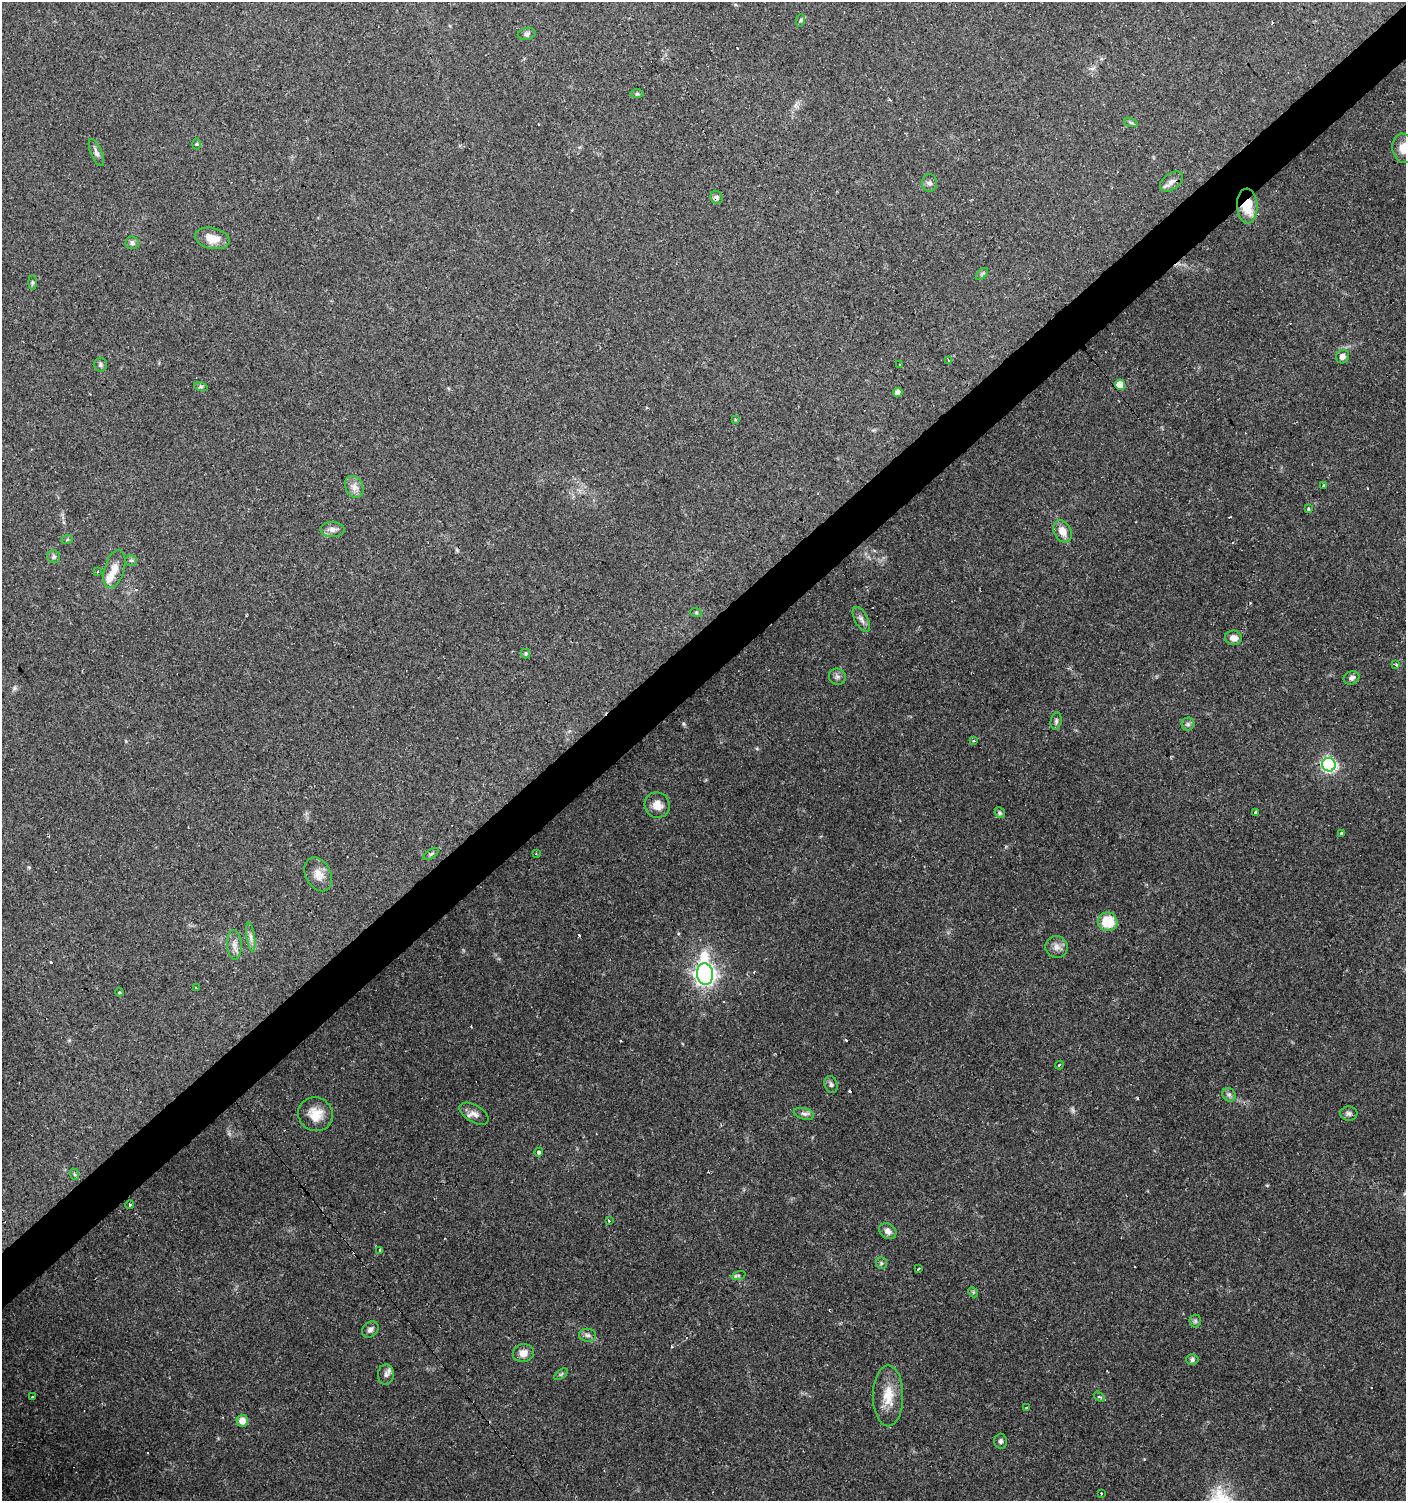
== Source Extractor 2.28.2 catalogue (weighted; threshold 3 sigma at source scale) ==
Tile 10 of 4 x 4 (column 2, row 3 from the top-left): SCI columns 1542-2945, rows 1502-3000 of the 5954 x 5998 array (HDU 1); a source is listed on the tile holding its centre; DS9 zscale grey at full resolution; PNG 1408 x 1503 px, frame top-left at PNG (2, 2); each listed source drawn as its Kron ellipse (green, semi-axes under 4 px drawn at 4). Shown black and unused: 4% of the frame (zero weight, under 3 of 4 exposures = <1% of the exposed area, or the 3 px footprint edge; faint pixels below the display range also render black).
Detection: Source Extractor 2.28.2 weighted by HDU 2 'WHT'; one run over the whole footprint, this tile lists its part. Background 0.0517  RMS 0.0052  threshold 0.0235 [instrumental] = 3 sigma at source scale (4.5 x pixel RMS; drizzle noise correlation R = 1.50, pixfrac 1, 0.0396/0.0396 arcsec/px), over >= 5 px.
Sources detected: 111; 1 too faint to see at this stretch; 20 cosmic-ray / hot-pixel residue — neither listed nor drawn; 1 inside a brighter listed object's ellipse — not listed separately; the other 89 listed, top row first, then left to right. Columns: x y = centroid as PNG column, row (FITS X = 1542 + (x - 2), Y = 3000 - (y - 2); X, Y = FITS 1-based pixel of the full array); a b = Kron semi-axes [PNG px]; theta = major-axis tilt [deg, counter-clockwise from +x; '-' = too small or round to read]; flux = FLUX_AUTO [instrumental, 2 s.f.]
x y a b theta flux
801 20 6 4 71 0.75
527 34 9 6 11 1.3
637 94 6 4 0 0.79
1131 123 7 4 -20 0.85
197 144 6 4 89 0.62
1403 148 15 11 -80 5.9
96 153 14 5 -67 1.8
1171 182 13 8 38 3.1
930 183 9 7 -87 1.6
717 197 7 6 - 1.6
1247 206 17 10 -87 15
212 238 17 10 -12 7.5
132 243 7 6 - 1.8
982 274 7 4 45 0.88
32 282 7 4 -90 0.77
1343 357 7 6 - 2.4
949 361 2 2 - 0.96
100 365 7 6 - 1.3
900 365 3 3 - 1.2
1120 385 5 5 - 7.1
201 387 7 4 -18 0.91
898 392 4 4 - 3.6
736 419 3 3 - 5.9
1324 485 3 3 - 1
354 487 11 8 -61 3.3
1309 509 3 3 - 2
332 529 12 7 -3 2.7
1063 531 12 8 -63 5.6
67 540 6 3 19 0.59
54 556 6 6 - 1.1
131 560 6 5 - 0.89
114 569 19 10 73 5.7
98 572 3 2 - 0.45
696 612 6 4 -19 0.65
861 619 13 6 -62 2.5
1234 638 8 7 - 3.4
526 654 5 4 - 0.8
1396 665 3 3 - 1.4
837 677 8 8 - 1.7
1351 678 8 6 23 1.8
1056 721 8 5 81 1.2
1188 724 6 6 - 1.2
974 740 3 3 - 2.9
1329 765 7 6 - 100
657 805 13 12 - 6.3
1000 813 6 5 - 0.96
1255 813 4 3 - 3.6
1341 833 3 3 - 2.5
431 854 9 4 35 0.94
536 854 3 2 - 0.85
318 874 18 12 -63 5.4
1108 922 10 9 - 14
251 937 14 4 -82 2.1
234 945 15 7 -87 3.4
1056 947 11 11 - 3.3
705 974 11 8 -86 300
196 988 3 3 - 2.1
119 992 4 3 - 0.52
1059 1065 4 2 - 1
831 1084 9 6 -72 1.6
1229 1095 7 6 - 1.6
1349 1113 8 7 - 1.5
316 1114 18 16 -36 8.8
474 1114 16 8 -31 3.4
804 1114 10 5 -13 1.8
539 1152 4 3 - 2.6
74 1174 6 4 -70 0.7
130 1205 4 3 - 1.1
609 1221 3 3 - 2.2
888 1231 9 7 -36 2.6
380 1250 3 3 - 1.5
881 1263 6 5 - 1
919 1268 3 2 - 0.96
738 1275 7 4 19 0.91
973 1292 5 4 - 0.64
1195 1321 6 6 - 1
370 1329 9 7 41 2.1
588 1335 8 6 -3 1.8
523 1353 10 9 - 4.1
1192 1360 6 5 - 1.6
386 1374 10 8 86 2.3
561 1374 8 4 37 0.79
888 1396 30 15 -90 12
32 1397 3 3 - 1.4
1099 1397 6 4 -34 0.94
1026 1408 3 2 - 0.63
242 1421 6 5 - 4.8
1000 1441 7 6 - 1.4
1101 1493 3 2 - 0.41
Overlapping masked pixels (flux is a lower limit): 2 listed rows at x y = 717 197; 1247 206
Isophote crosses this tile's border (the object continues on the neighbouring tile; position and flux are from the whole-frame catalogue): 1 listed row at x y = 1403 148